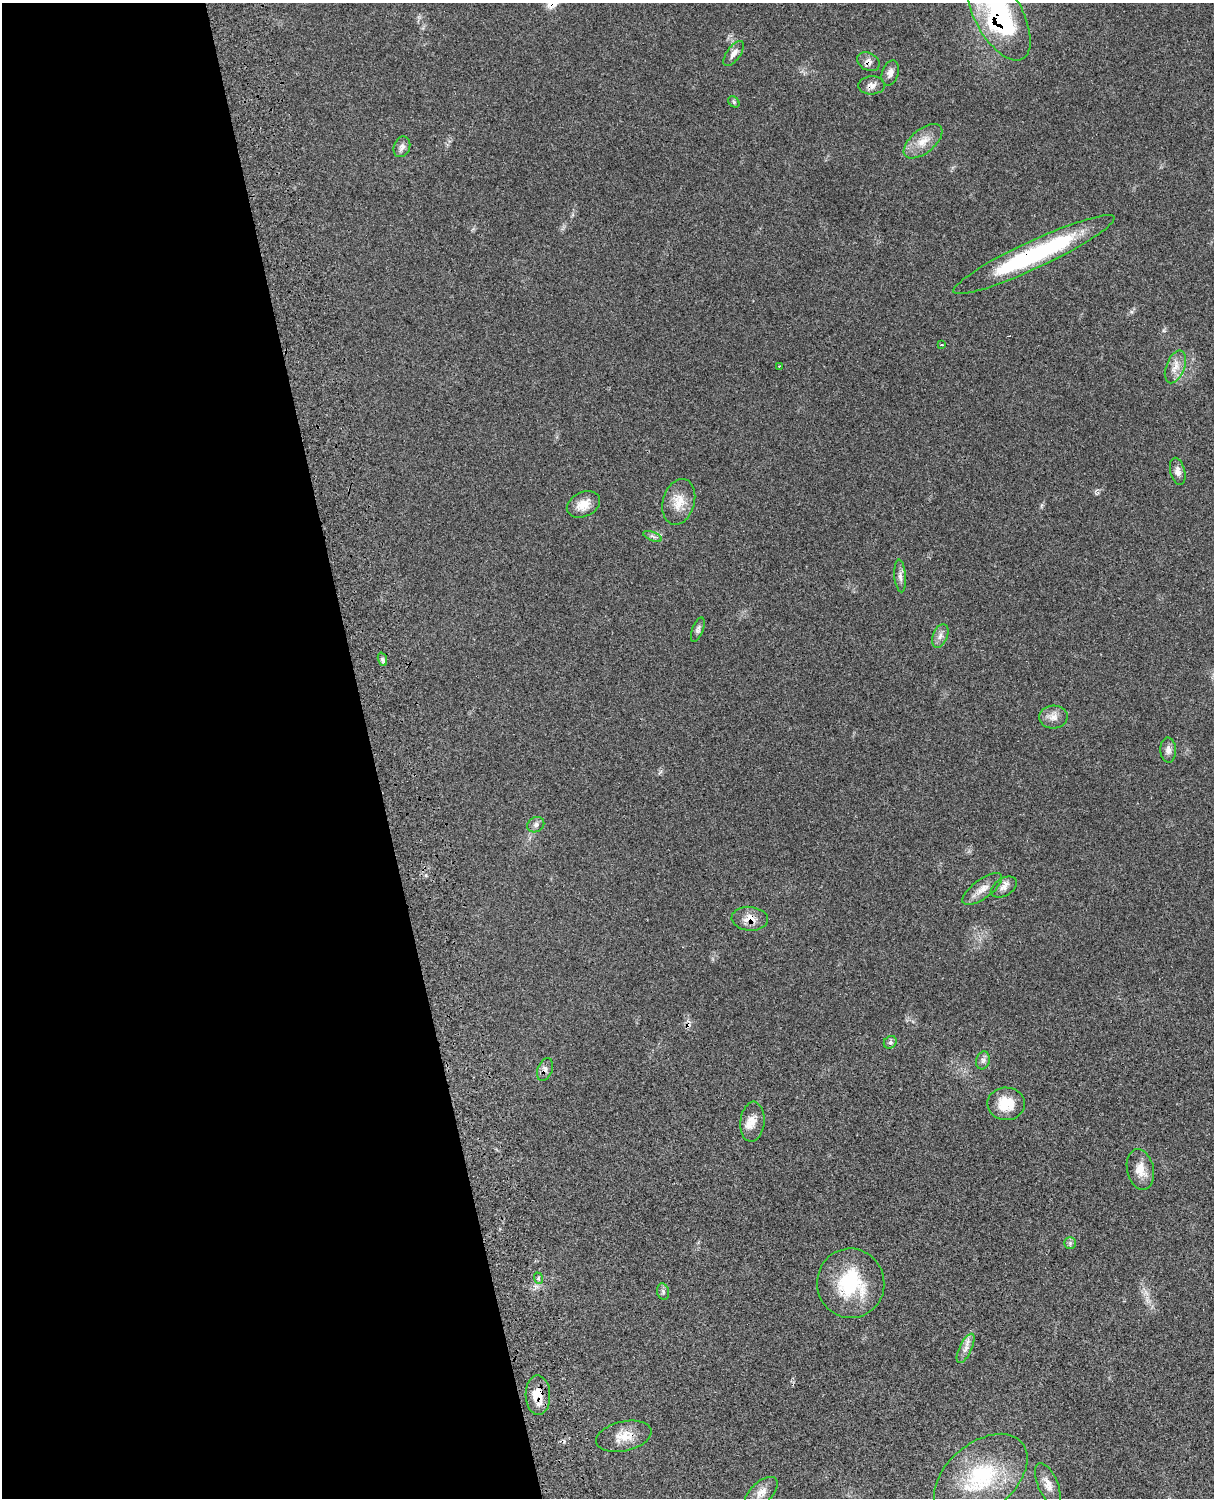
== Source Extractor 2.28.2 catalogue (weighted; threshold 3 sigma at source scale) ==
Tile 5 of 4 x 3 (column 1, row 2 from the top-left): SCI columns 122-1333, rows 1772-3267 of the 5090 x 4928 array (HDU 1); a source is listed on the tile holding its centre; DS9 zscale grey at full resolution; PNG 1216 x 1500 px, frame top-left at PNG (2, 3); each listed source drawn as its Kron ellipse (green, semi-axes under 4 px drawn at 4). Shown black and unused: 31% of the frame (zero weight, under 3 of 4 exposures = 6% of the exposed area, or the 3 px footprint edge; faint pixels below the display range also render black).
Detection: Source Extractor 2.28.2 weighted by HDU 2 'WHT'; one run over the whole footprint, this tile lists its part. Background 0.0815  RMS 0.0058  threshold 0.0263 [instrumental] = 3 sigma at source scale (4.5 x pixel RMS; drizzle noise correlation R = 1.50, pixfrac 1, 0.05/0.05 arcsec/px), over >= 5 px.
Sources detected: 43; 1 cosmic-ray / hot-pixel residue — neither listed nor drawn; the other 42 listed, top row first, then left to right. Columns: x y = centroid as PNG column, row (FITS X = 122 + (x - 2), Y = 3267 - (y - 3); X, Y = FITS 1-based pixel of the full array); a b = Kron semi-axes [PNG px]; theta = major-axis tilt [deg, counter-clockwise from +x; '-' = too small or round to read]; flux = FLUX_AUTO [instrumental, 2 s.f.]
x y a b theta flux
999 15 50 23 -61 100
734 53 15 6 54 3
868 62 12 8 -27 3.3
890 73 13 8 72 3.2
871 85 13 9 3 3.5
734 102 6 5 - 0.96
923 141 23 12 39 8.6
402 147 10 8 69 2.6
1034 255 88 13 25 77
942 345 3 3 - 0.59
780 366 3 3 - 0.98
1175 367 17 9 69 5.4
1178 471 14 7 -76 3.1
679 502 23 16 74 9.9
583 504 17 12 25 7.4
653 536 10 3 -21 1.2
900 576 16 5 -85 2.7
698 630 13 5 70 1.8
940 636 12 7 67 2.9
382 659 7 4 -71 1.3
1053 717 14 11 3 4.6
1168 750 12 8 -87 2.9
536 825 9 7 32 2.1
1004 887 14 8 31 3.4
982 889 23 9 36 5.9
750 919 18 12 -5 6.9
890 1042 7 5 44 1.4
983 1060 9 6 75 1.9
545 1069 12 7 68 2.4
1006 1104 19 16 -2 13
752 1122 20 12 85 6.7
1140 1169 20 13 -77 7.8
1070 1243 5 5 - 1.2
538 1278 6 3 -73 0.76
851 1283 35 33 -85 38
663 1292 8 6 -75 1.3
966 1348 16 6 64 3.5
538 1395 20 12 -88 9.3
624 1436 28 15 13 10
981 1477 54 34 40 51
1048 1484 23 10 -67 5.8
761 1492 20 10 41 5.6
Overlapping masked pixels (flux is a lower limit): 7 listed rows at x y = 999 15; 868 62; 871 85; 1034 255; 750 919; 545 1069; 538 1395
Isophote crosses this tile's border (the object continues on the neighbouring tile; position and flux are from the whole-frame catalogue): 1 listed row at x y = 999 15